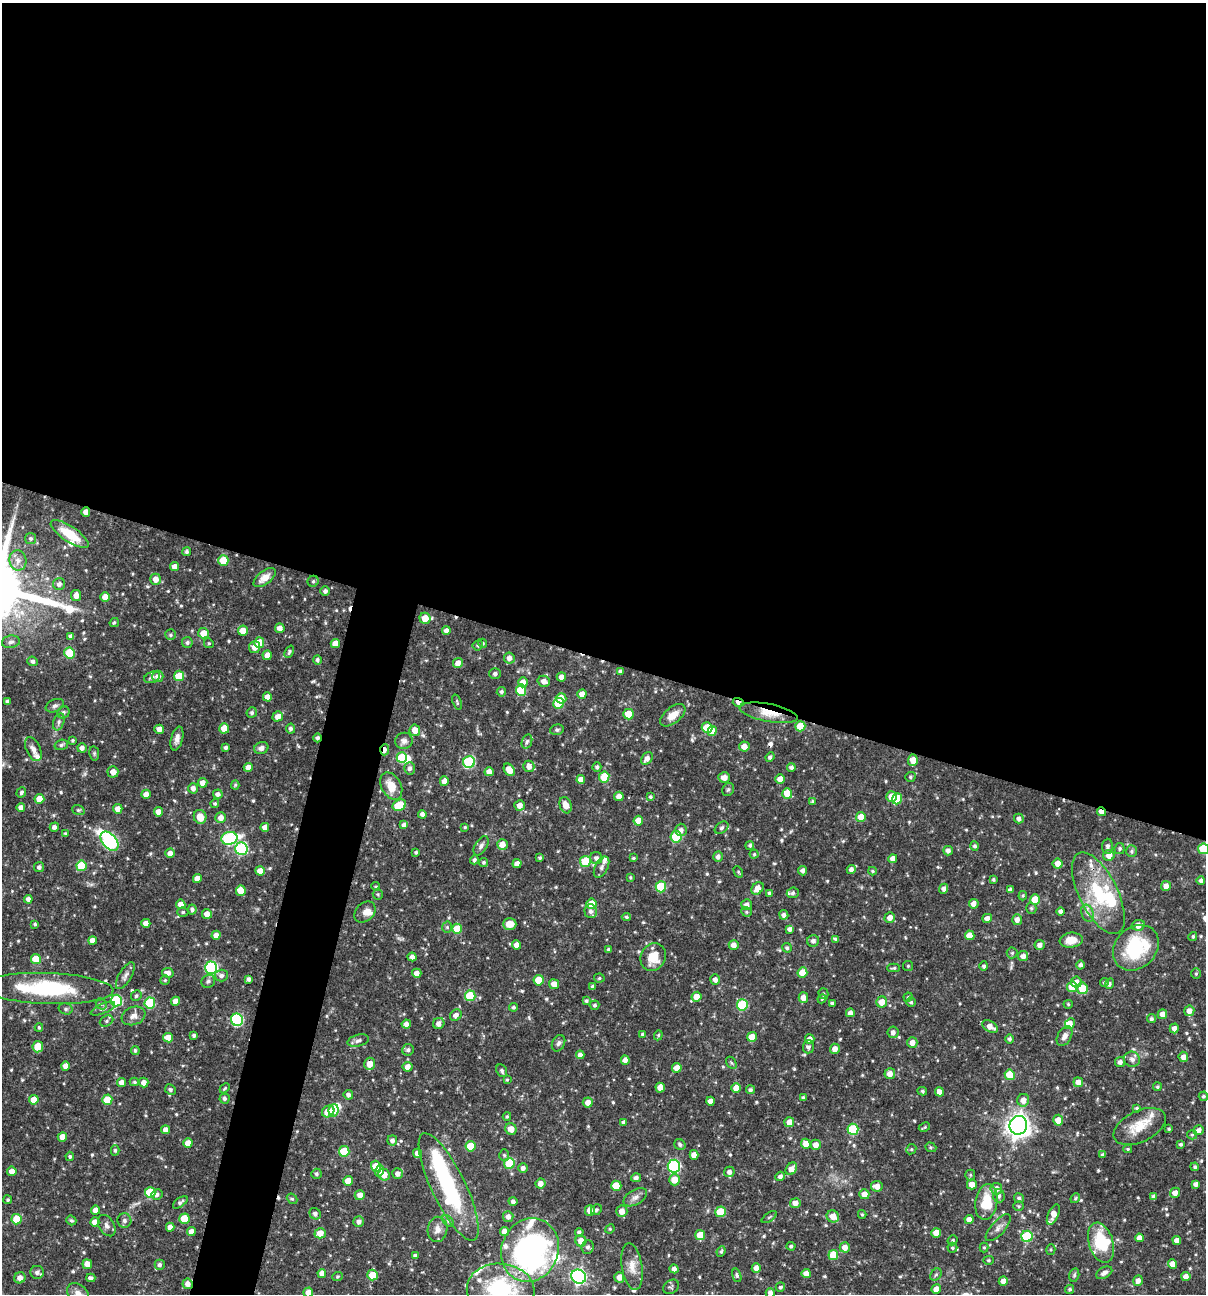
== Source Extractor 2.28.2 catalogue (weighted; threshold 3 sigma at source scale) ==
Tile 3 of 4 x 4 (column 3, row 1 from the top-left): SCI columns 2657-3860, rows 3875-5166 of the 5187 x 5168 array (HDU 1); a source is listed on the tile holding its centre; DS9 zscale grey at full resolution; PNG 1208 x 1296 px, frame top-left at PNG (2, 3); each listed source drawn as its Kron ellipse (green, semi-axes under 4 px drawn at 4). Shown black and unused: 54% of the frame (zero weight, under 3 of 4 exposures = <1% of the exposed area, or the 3 px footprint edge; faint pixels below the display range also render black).
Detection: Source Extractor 2.28.2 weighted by HDU 2 'WHT'; one run over the whole footprint, this tile lists its part. Background 0.0728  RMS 0.0036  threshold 0.016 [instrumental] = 3 sigma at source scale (4.5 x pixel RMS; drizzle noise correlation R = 1.50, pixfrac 1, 0.05/0.05 arcsec/px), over >= 5 px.
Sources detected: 626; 4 inside a brighter object's white glare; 4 cosmic-ray / hot-pixel residue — neither listed nor drawn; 18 inside a brighter listed object's ellipse — not listed separately; of the other 600, all 500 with FLUX_AUTO >= 0.454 (the completeness limit of this list) listed and drawn (100 fainter detections not listed), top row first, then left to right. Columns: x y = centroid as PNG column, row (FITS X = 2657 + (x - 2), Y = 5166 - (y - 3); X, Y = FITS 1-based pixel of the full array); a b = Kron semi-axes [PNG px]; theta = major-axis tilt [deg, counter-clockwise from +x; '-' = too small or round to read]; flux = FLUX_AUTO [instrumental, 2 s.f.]
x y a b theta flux
86 512 4 4 - 2.4
70 534 22 7 -33 9.5
31 539 5 5 - 0.76
187 552 4 4 - 0.77
18 560 10 8 -79 2.6
223 560 5 5 - 8.6
175 567 4 4 - 2.2
265 578 13 6 37 3.4
156 579 5 5 - 2.8
313 581 5 5 - 0.69
59 584 6 6 - 1.3
325 591 4 4 - 1
76 595 5 5 - 2.4
105 597 5 4 - 3.4
425 618 5 5 - 5.1
114 622 5 3 - 0.52
280 628 5 4 - 2.2
243 631 5 5 - 3.7
446 631 4 4 - 1.8
203 633 5 5 - 3.9
170 635 5 5 - 0.65
71 637 4 4 - 1.3
11 642 9 6 10 1.2
187 642 5 5 - 0.89
259 642 5 5 - 6.4
209 643 5 4 - 0.46
335 643 5 4 - 2.9
483 643 4 4 - 0.51
478 645 5 5 - 0.67
255 647 6 5 - 2.5
289 652 6 4 67 0.7
70 653 5 5 - 13
267 655 5 4 - 3
509 658 5 5 - 1.8
317 660 5 4 - 0.84
33 661 5 4 - 1
458 663 5 5 - 2.2
620 671 4 3 - 0.79
495 674 6 5 - 0.97
158 676 5 5 - 2.2
179 676 5 5 - 7.4
152 677 8 5 23 1.2
561 677 4 4 - 1.7
544 681 6 5 - 1.9
523 682 5 5 - 2.7
521 690 5 5 - 12
501 692 5 4 - 0.75
582 694 4 4 - 3
267 697 4 4 - 2.7
561 698 5 5 - 3.9
7 701 4 4 - 0.77
457 702 8 3 -70 0.53
738 702 5 3 - 2
559 703 5 5 - 11
55 706 9 6 22 1.1
63 712 6 6 - 0.9
252 713 5 5 - 0.84
769 713 29 9 -11 6
629 714 5 5 - 7.5
673 715 15 8 39 3.7
278 716 5 5 - 2.6
59 722 9 5 70 1
800 726 5 5 - 6.9
224 728 5 5 - 5.7
707 728 5 5 - 8.5
159 729 5 4 - 2.5
290 729 5 4 - 1
415 730 6 5 - 2.9
557 730 7 5 13 0.7
712 731 5 4 - 2.8
177 738 12 6 76 1.9
318 738 4 4 - 0.95
73 740 3 3 - 0.56
404 741 9 8 - 1.6
527 741 7 5 72 0.86
61 745 7 5 17 0.71
744 746 5 5 - 2.5
82 748 5 4 - 1.5
226 748 3 3 - 0.78
261 748 7 6 - 1.5
33 749 13 7 -65 2
385 750 5 3 - 2.1
94 753 7 5 -79 0.55
770 757 5 4 - 0.89
402 758 5 5 - 15
647 758 7 5 52 1.9
913 760 6 5 - 3.4
469 762 6 5 - 32
529 766 6 5 - 2.2
248 767 4 4 - 2.3
597 767 4 4 - 0.89
791 767 4 4 - 0.91
410 768 6 5 - 1.2
509 770 7 5 -56 3.9
113 772 5 5 - 2.4
489 772 4 4 - 2.2
604 777 5 5 - 9.1
724 777 6 5 - 2.3
910 777 5 4 - 0.57
780 779 5 4 - 2.7
581 780 4 4 - 2.5
444 781 5 4 - 2.3
203 783 5 5 - 2.2
235 785 4 4 - 0.47
391 786 14 9 -61 5.5
193 788 5 5 - 1.6
728 790 7 5 58 0.76
21 792 5 4 - 0.79
787 793 5 5 - 6.4
146 794 5 4 - 2.6
218 794 5 4 - 1.3
619 796 5 4 - 2.7
892 796 5 5 - 3.8
650 797 4 4 - 0.69
39 799 5 5 - 4.4
897 799 5 5 - 11
812 801 3 3 - 0.51
215 803 4 4 - 0.58
399 805 7 5 26 9.9
520 805 5 5 - 2
566 805 8 5 -71 3.5
21 807 4 4 - 1.8
118 809 5 4 - 2.6
78 810 6 4 -19 0.52
158 812 4 4 - 2.4
1101 812 4 3 - 2
422 814 4 4 - 1.4
200 817 7 6 - 4.4
861 817 5 5 - 4.9
221 818 5 5 - 2.3
1019 818 5 4 - 1.2
638 821 5 4 - 4.3
404 825 4 4 - 1.6
54 827 5 4 - 1.2
265 827 4 4 - 2.2
465 827 3 3 - 0.47
721 828 7 5 39 0.84
681 830 6 5 - 1.3
65 833 4 4 - 0.56
676 837 5 5 - 18
229 838 8 6 12 39
109 841 11 7 -50 57
502 844 5 5 - 2.8
750 845 4 4 - 0.74
481 846 10 6 59 1.2
975 846 4 4 - 0.75
1108 846 7 5 88 1.1
241 848 6 6 - 39
1120 849 5 5 - 0.62
1203 849 5 5 - 13
948 851 5 4 - 1.4
1131 851 6 5 - 0.69
416 852 3 3 - 0.55
170 853 4 4 - 2
754 854 4 4 - 0.54
1109 855 5 5 - 2.5
718 857 5 4 - 1.3
540 858 3 3 - 0.58
596 858 6 6 - 1.2
633 858 3 3 - 0.52
893 859 4 4 - 2.4
474 860 4 4 - 0.91
585 861 5 5 - 13
484 862 5 4 - 0.55
517 864 4 4 - 2.3
1058 864 5 5 - 2.9
81 866 5 5 - 12
39 867 5 5 - 1.1
602 867 11 6 63 1.4
851 869 4 4 - 1.3
260 871 5 4 - 3.2
803 871 4 4 - 1.3
872 871 4 3 - 0.5
738 872 6 4 -61 0.47
630 877 4 3 - 0.49
197 878 4 4 - 2.5
993 880 4 4 - 0.59
1201 881 4 4 - 1.1
1166 886 5 5 - 2
376 887 4 4 - 0.55
661 887 5 5 - 16
757 888 7 5 45 2.9
944 889 5 4 - 1.3
1010 889 4 4 - 0.87
241 891 5 5 - 5.2
769 893 4 4 - 0.71
793 893 6 5 - 0.84
1098 893 45 19 -64 22
378 894 5 5 - 0.49
1023 896 5 3 - 0.46
28 899 4 4 - 1.5
1035 900 5 5 - 8.2
181 904 4 4 - 2.6
592 904 5 5 - 6.5
974 904 5 5 - 2.2
747 905 5 5 - 1.5
1031 908 5 5 - 0.63
192 909 5 4 - 0.99
591 911 7 6 - 1.3
1060 911 4 4 - 1.4
183 912 5 4 - 0.52
365 912 12 9 44 2
746 912 5 4 - 0.52
1087 913 9 6 -71 1.3
207 914 5 5 - 2.8
784 915 5 4 - 1.3
626 917 4 4 - 0.63
890 918 5 5 - 2.3
987 918 5 4 - 2.3
1017 920 5 5 - 2
146 923 4 4 - 2.5
35 924 4 3 - 0.57
510 924 7 6 - 2.6
1138 925 6 5 - 2.7
447 927 5 5 - 0.58
457 929 5 5 - 7.6
790 929 4 4 - 1.3
216 935 5 4 - 2.4
970 935 5 5 - 3.9
1193 936 4 4 - 0.56
835 939 4 4 - 0.67
92 940 4 4 - 2.6
1071 940 11 7 7 4
813 941 6 5 - 1.4
517 945 4 4 - 2.3
734 945 5 5 - 2.1
1040 945 5 5 - 1.9
787 948 5 4 - 0.84
1136 948 25 20 44 24
609 950 4 3 - 0.8
1012 953 5 5 - 0.57
1023 956 5 5 - 1.9
412 957 4 4 - 1.7
653 957 14 12 64 6.7
36 959 5 5 - 7.1
1081 965 4 4 - 1
908 966 5 5 - 0.5
984 966 5 4 - 0.75
211 968 6 6 - 45
894 968 6 4 2 0.63
168 973 6 5 - 2
417 973 5 4 - 2.4
802 973 5 5 - 6
1196 974 5 5 - 0.54
125 976 15 6 59 1.6
221 976 6 6 - 1.2
599 978 5 4 - 0.56
249 979 4 4 - 1.1
165 980 5 5 - 0.47
539 980 5 5 - 7.3
715 980 5 5 - 1.6
208 981 7 6 - 0.96
1076 982 5 5 - 1.9
1104 983 4 4 - 0.6
554 984 5 5 - 2.5
1109 984 5 4 - 0.67
593 987 4 4 - 0.96
1072 987 5 5 - 6.1
47 988 66 15 -2 35
1082 988 6 5 - 7.2
823 994 5 5 - 0.54
136 996 5 5 - 0.76
470 996 5 5 - 13
696 997 5 5 - 3.9
908 997 5 4 - 0.48
803 998 5 5 - 2.5
822 999 4 4 - 0.47
116 1001 6 5 - 27
175 1001 4 4 - 2.5
586 1001 4 3 - 0.68
882 1002 5 5 - 3.6
911 1002 5 4 - 0.57
150 1003 5 5 - 21
832 1003 4 3 - 0.69
101 1004 6 5 - 0.56
1068 1004 4 4 - 0.45
595 1005 5 4 - 0.73
742 1005 5 5 - 23
513 1007 4 4 - 0.73
66 1009 7 5 -15 0.82
103 1009 13 5 23 1.1
1189 1011 5 5 - 2.5
850 1013 4 4 - 1.7
1162 1014 5 4 - 2.4
456 1015 6 5 - 1.6
134 1016 12 9 21 2
1151 1019 4 4 - 0.79
237 1020 6 6 - 35
107 1021 7 5 28 0.85
439 1023 6 5 - 2
406 1024 4 4 - 1.6
1070 1024 6 4 60 2.9
990 1026 8 5 -28 2.8
39 1027 4 3 - 0.56
1174 1028 5 4 - 1.9
893 1032 6 5 - 1.4
643 1034 4 4 - 0.72
194 1035 4 3 - 0.83
658 1035 5 4 - 0.52
1065 1036 10 6 61 1.9
752 1037 5 4 - 4.7
168 1038 5 4 - 4.5
810 1039 5 4 - 2.1
1009 1039 5 4 - 0.88
358 1041 11 6 15 1.3
559 1043 8 6 65 1
912 1043 5 5 - 2.4
38 1047 6 5 - 5.8
808 1047 6 5 - 0.94
835 1049 5 5 - 2.5
135 1050 4 4 - 0.68
408 1050 6 5 - 1
580 1055 4 4 - 1.5
1183 1057 5 5 - 2.1
1132 1059 8 7 - 1.5
625 1060 5 4 - 1.6
1120 1062 5 5 - 1.4
731 1063 6 4 -58 0.57
370 1064 6 5 - 3.2
65 1066 4 4 - 2.3
408 1067 5 5 - 2.2
677 1068 5 4 - 3.5
502 1071 7 5 -65 1
890 1074 5 5 - 2.3
1010 1075 5 5 - 9.1
507 1080 4 3 - 0.47
134 1082 4 4 - 0.54
1078 1082 5 5 - 2.5
121 1083 4 4 - 2.3
144 1083 5 4 - 2.3
1157 1087 4 4 - 0.57
225 1088 6 3 48 0.46
660 1088 5 4 - 3
736 1088 5 4 - 3.7
170 1090 5 5 - 0.85
750 1090 4 4 - 0.78
922 1091 5 4 - 0.58
939 1092 5 4 - 2.2
348 1095 5 4 - 1
1203 1096 4 4 - 0.65
803 1097 4 3 - 0.55
224 1098 5 5 - 1
34 1100 5 5 - 4.7
107 1100 5 5 - 8
1023 1100 6 6 - 2.7
711 1101 4 4 - 2.5
588 1102 5 5 - 2.6
1137 1109 4 3 - 0.77
333 1110 6 5 - 5.5
328 1111 6 5 - 5.2
507 1116 4 3 - 0.52
1058 1120 5 5 - 3.6
624 1122 4 4 - 1.1
789 1122 5 5 - 2.6
1018 1125 9 9 - 240
1140 1126 28 15 26 8.2
924 1127 6 3 28 0.46
511 1129 6 5 - 2.8
853 1129 5 5 - 19
1169 1129 4 3 - 0.54
166 1130 4 4 - 2.4
1199 1130 5 5 - 1.6
1192 1135 5 4 - 0.52
62 1137 5 4 - 3.8
392 1140 5 5 - 1.3
188 1143 5 4 - 4
680 1144 6 5 - 0.83
806 1144 5 4 - 3.6
1181 1144 4 3 - 0.66
816 1145 5 5 - 2.5
471 1146 5 5 - 7.8
931 1147 6 4 -20 0.56
911 1149 5 4 - 0.5
1128 1149 4 4 - 0.46
115 1150 5 4 - 0.7
344 1151 5 5 - 14
417 1153 5 4 - 2.4
1103 1154 4 4 - 0.85
504 1155 6 5 - 0.67
694 1155 5 4 - 2.8
70 1156 5 4 - 0.65
509 1163 5 5 - 12
376 1166 5 5 - 6.9
674 1166 6 6 - 43
1195 1167 4 3 - 0.66
523 1168 5 4 - 1.4
791 1169 7 5 52 2.9
12 1171 5 4 - 2.5
379 1171 5 4 - 1.6
729 1172 5 5 - 1.3
316 1174 5 5 - 0.82
398 1174 5 5 - 1.8
384 1175 6 5 - 3.3
970 1175 5 5 - 0.48
780 1176 5 4 - 1.1
636 1178 5 4 - 0.98
674 1180 6 5 - 3.7
348 1181 5 5 - 4.4
540 1183 5 5 - 2
972 1184 5 5 - 2.7
1196 1184 4 4 - 1.3
616 1186 5 5 - 6.5
877 1186 6 5 - 2.3
449 1187 59 17 -64 35
996 1189 6 5 - 2.3
150 1192 5 5 - 12
1175 1193 5 5 - 2.3
157 1194 6 5 - 0.77
864 1194 5 5 - 3.1
360 1195 5 5 - 2.3
999 1196 6 6 - 1
1154 1196 4 4 - 1.2
635 1197 13 7 30 1.9
1019 1198 5 5 - 0.98
1075 1198 5 4 - 0.48
292 1199 6 4 -40 0.54
8 1200 4 4 - 0.57
513 1201 4 4 - 1.1
180 1202 8 4 36 0.98
986 1202 18 11 81 10
795 1203 5 5 - 2.5
1019 1206 5 4 - 0.52
95 1210 4 4 - 2.4
590 1210 5 5 - 2.8
596 1210 6 5 - 0.62
622 1211 6 5 - 2.8
721 1212 5 5 - 11
315 1214 6 5 - 1.2
862 1214 4 3 - 0.51
1053 1214 11 5 66 3.8
833 1216 6 6 - 3.6
508 1217 5 5 - 1.7
769 1217 9 3 34 0.52
16 1219 5 5 - 7
184 1219 5 5 - 8.3
969 1219 4 4 - 2.2
71 1220 5 4 - 0.71
124 1221 7 7 - 1
448 1221 7 4 -45 0.71
95 1222 4 4 - 2.8
359 1222 5 5 - 1.4
107 1226 11 7 -59 1.6
170 1227 4 4 - 2.1
998 1228 17 7 47 2
437 1229 12 10 81 2.5
610 1229 5 4 - 0.49
504 1231 4 4 - 2.5
191 1232 4 4 - 2.4
579 1232 4 4 - 0.98
320 1233 5 5 - 3.5
936 1233 5 5 - 4.5
700 1235 5 5 - 6.6
1027 1236 5 5 - 24
1139 1238 4 4 - 2.3
953 1240 5 4 - 0.62
1177 1240 4 4 - 2.1
581 1241 6 5 - 3.3
1101 1243 21 12 -72 16
791 1246 4 4 - 0.74
588 1247 7 6 - 0.98
845 1247 5 5 - 2.5
984 1247 5 4 - 0.48
952 1248 5 5 - 0.64
530 1250 32 28 67 97
1051 1250 5 4 - 0.46
721 1251 5 4 - 0.56
833 1255 5 5 - 7.7
415 1256 4 4 - 1.1
988 1260 5 4 - 0.53
87 1264 5 5 - 2.7
1173 1264 5 4 - 2.7
160 1265 5 5 - 1
632 1267 24 10 -81 4.2
756 1268 4 4 - 2.2
674 1269 4 4 - 1.6
37 1272 7 6 - 1.4
322 1273 4 4 - 2.4
806 1273 4 4 - 2.6
1104 1273 9 5 29 1.5
936 1274 6 5 - 0.66
372 1275 5 5 - 5.2
737 1275 7 4 -73 0.7
1074 1275 7 5 75 0.7
337 1276 5 4 - 0.53
1186 1276 5 4 - 2.2
579 1277 7 6 - 79
619 1277 5 5 - 2.5
20 1278 5 5 - 2.3
91 1278 4 4 - 1.2
1003 1281 4 4 - 2.8
1138 1281 5 4 - 2
188 1284 5 5 - 1.9
671 1287 8 6 35 0.77
780 1287 5 4 - 0.74
936 1289 5 4 - 2.7
1070 1289 5 4 - 0.59
501 1290 34 26 -6 28
308 1292 5 5 - 2.4
770 1293 5 4 - 1.8
78 1294 12 9 -45 2.5
Overlapping masked pixels (flux is a lower limit): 11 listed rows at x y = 86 512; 70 534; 738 702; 769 713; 318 738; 385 750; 1101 812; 1098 893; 449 1187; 1027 1236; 188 1284
Isophote crosses this tile's border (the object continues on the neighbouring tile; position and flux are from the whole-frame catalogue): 5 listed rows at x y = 1203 849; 501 1290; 308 1292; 770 1293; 78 1294